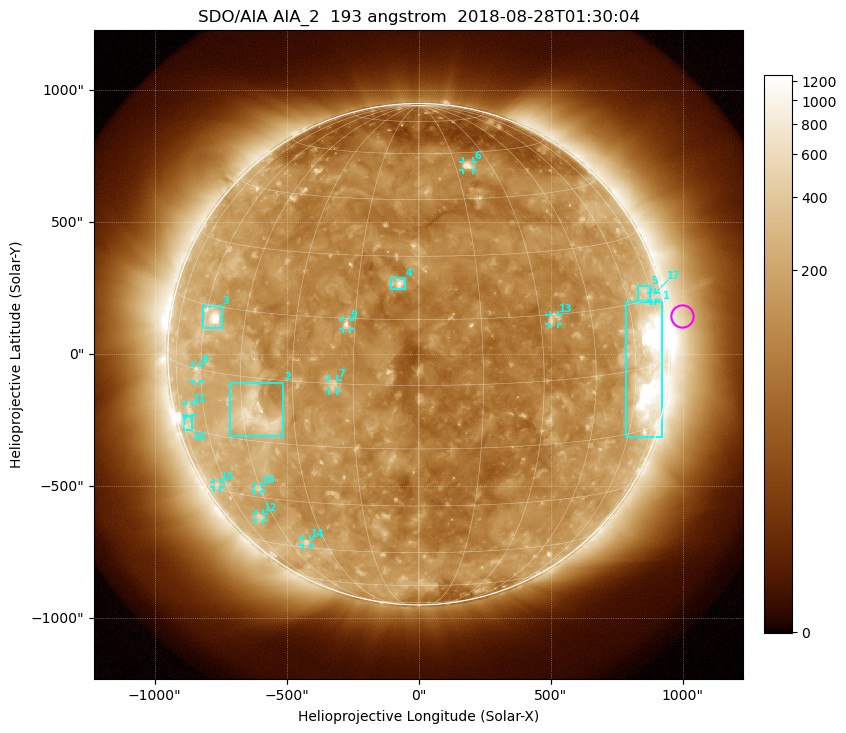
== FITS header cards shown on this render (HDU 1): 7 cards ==
TELESCOP= 'SDO/AIA'
INSTRUME= 'AIA_2'
WAVELNTH=                  193
WAVEUNIT= 'angstrom'
DATE-OBS= '2018-08-28T01:30:04.84'
CTYPE1  = 'HPLN-TAN'
CTYPE2  = 'HPLT-TAN'

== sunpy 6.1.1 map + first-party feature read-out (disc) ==
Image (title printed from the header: SDO/AIA AIA_2  193 angstrom  2018-08-28T01:30:04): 1024 x 1024 px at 2.4 arcsec/px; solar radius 950 arcsec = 396 px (full disc in frame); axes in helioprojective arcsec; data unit not stated in the header (colour bar unlabelled)
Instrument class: DISC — disc imager (sunpy class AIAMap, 193 A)
Bright regions (active regions / flare kernels): reference = the median radial profile (limb darkening/brightening removed); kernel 9 px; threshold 5 sigma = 205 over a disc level ~114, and >= 1.15x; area >= 12 px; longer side >= 9 px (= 22 arcsec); searched inside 0.97 R_sun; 17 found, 17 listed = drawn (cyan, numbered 1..; 11 of them under ~33 arcsec drawn as corner ticks so the feature stays visible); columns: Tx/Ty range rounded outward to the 5 arcsec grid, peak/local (2 s.f.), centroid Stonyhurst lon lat
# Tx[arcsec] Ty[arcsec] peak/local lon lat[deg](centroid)
1 785..925 -315..200 13 +66 +0
2 -715..-510 -310..-105 5.5 -41 -9
3 -815..-745 100..185 14 -57 +12
4 -105..-50 245..290 7.3 -5 +23
5 830..880 200..260 2.7 +70 +17
6 165..210 695..730 5.7 +20 +55
7 -340..-305 -140..-95 4.8 -20 +0
8 -855..-825 -100..-40 3.1 -62 -1
9 -285..-260 95..130 5.7 -17 +14
10 -890..-855 -290..-230 2.5 -71 -14
11 -880..-855 -230..-190 2.7 -68 -10
12 -615..-585 -630..-605 2.8 -51 -36
13 495..530 115..150 3.8 +33 +14
14 -440..-410 -725..-700 3.1 -38 -43
15 -775..-750 -505..-485 2.3 -66 -29
16 -620..-595 -520..-500 2.9 -46 -28
17 880..900 205..235 2.2 +76 +15
Off-limb structures (1.02-1.3 R_sun): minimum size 162 px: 6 found; the strongest spans PA ~255..305 deg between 1.02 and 1.3 R_sun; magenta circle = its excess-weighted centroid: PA ~280 deg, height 1.06 R_sun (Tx ~995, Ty ~145 arcsec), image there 1.9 x the reference